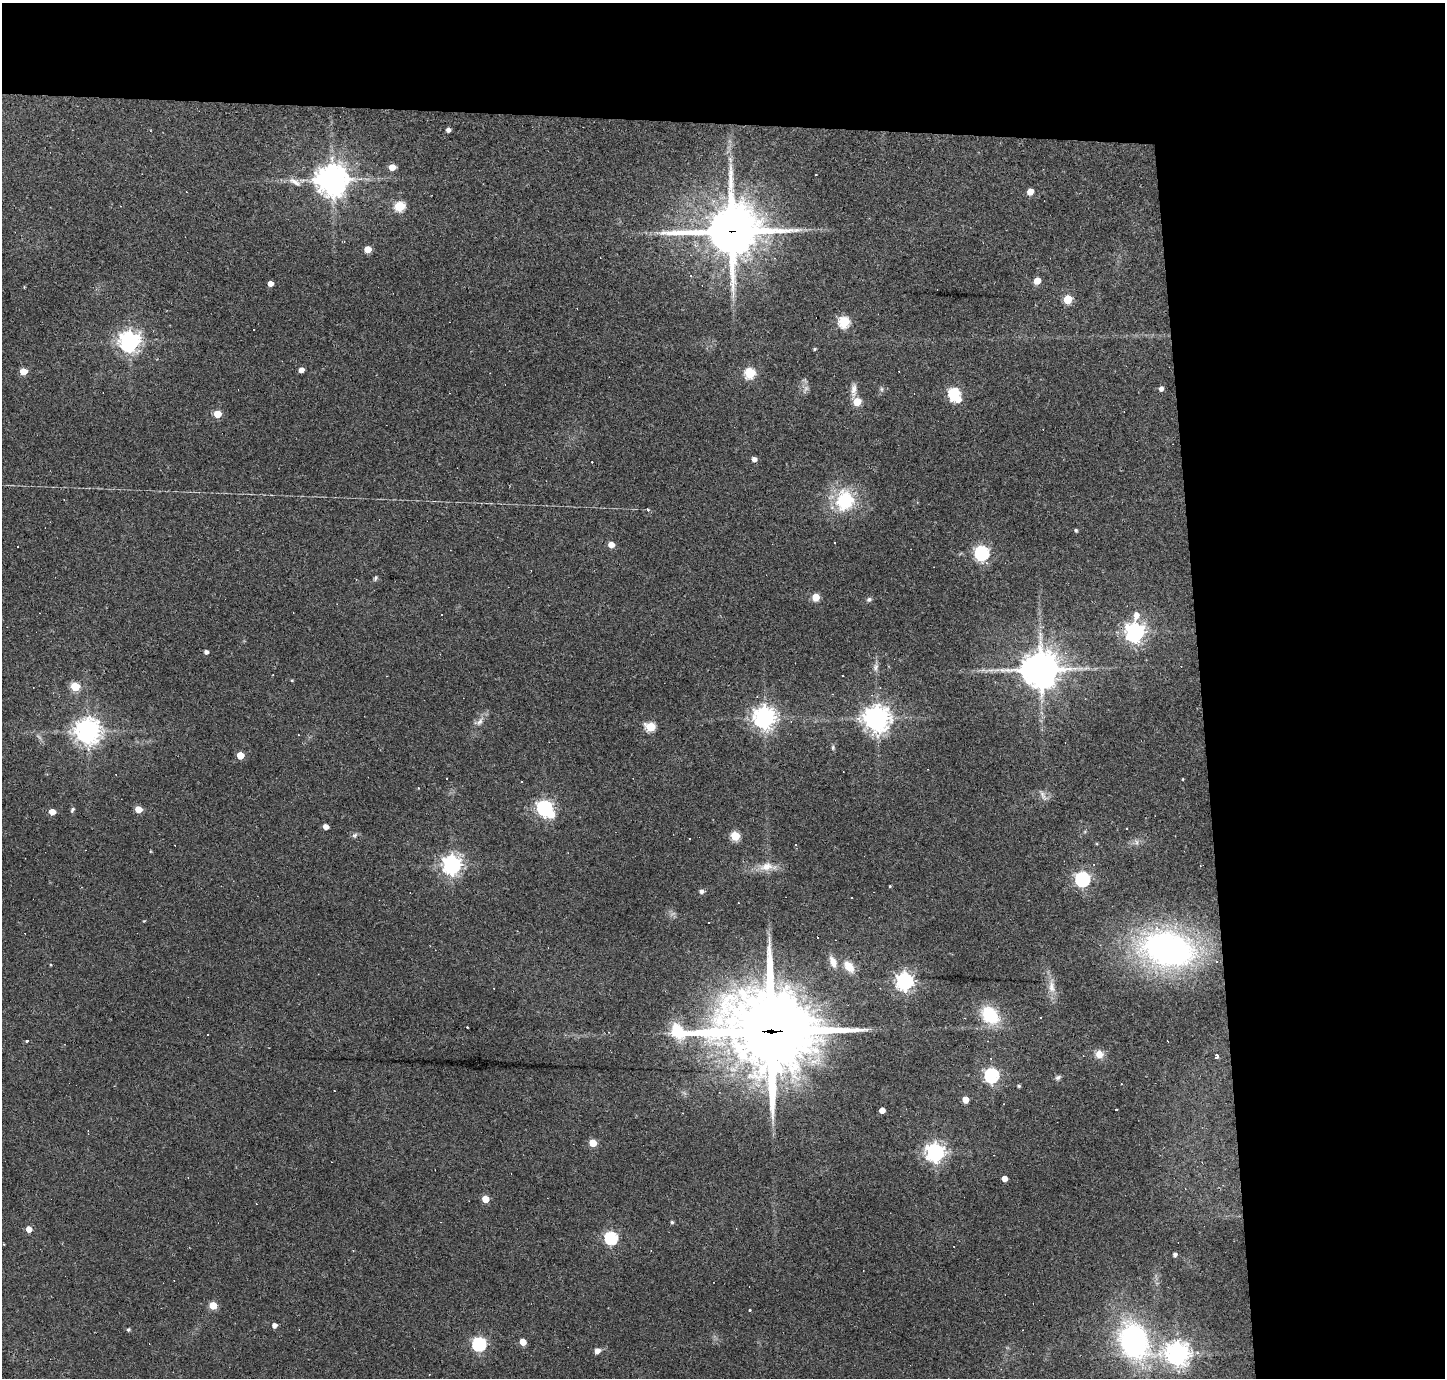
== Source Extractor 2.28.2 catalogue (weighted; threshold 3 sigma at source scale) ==
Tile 3 of 3 x 3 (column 3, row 1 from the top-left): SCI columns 2886-4328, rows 2842-4217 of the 4328 x 4305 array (HDU 1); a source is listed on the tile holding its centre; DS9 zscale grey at full resolution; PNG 1447 x 1380 px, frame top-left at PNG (2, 3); no overlay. Shown black and unused: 24% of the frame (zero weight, under 2 of 3 exposures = <1% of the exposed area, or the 3 px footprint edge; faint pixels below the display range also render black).
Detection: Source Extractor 2.28.2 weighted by HDU 2 'WHT'; one run over the whole footprint, this tile lists its part. Background 0.085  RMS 0.0059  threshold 0.0266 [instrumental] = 3 sigma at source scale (4.5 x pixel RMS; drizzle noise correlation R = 1.50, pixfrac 1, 0.05/0.05 arcsec/px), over >= 5 px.
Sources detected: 134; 2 too faint to see at this stretch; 2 inside a brighter object's white glare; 26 cosmic-ray / hot-pixel residue — not listed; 1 inside a brighter listed object's ellipse — not listed separately; the other 103 listed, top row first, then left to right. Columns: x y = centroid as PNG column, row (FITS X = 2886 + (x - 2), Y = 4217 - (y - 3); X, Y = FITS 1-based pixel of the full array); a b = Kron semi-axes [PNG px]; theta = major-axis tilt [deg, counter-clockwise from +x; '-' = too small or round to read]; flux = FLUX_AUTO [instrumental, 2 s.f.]
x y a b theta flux
448 130 4 4 - 2.4
730 160 8 4 -53 1.3
392 167 5 5 - 8.6
332 179 10 10 - 950
295 182 20 8 -29 4.7
1030 191 5 5 - 8.3
399 206 6 5 - 41
731 231 19 17 11 2900
368 249 5 5 - 9.7
691 276 4 3 - 0.49
1037 281 5 4 - 11
270 283 4 4 - 4.6
24 287 3 2 - 0.57
1068 299 5 5 - 23
844 322 6 6 - 53
129 341 7 7 - 380
814 349 4 3 - 0.83
301 370 4 4 - 3.8
23 371 5 5 - 13
750 373 5 5 - 52
1161 388 5 4 - 2.7
881 389 6 5 - 1.1
854 390 21 7 85 4.3
954 393 6 6 - 62
857 402 5 5 - 20
217 414 5 5 - 15
754 459 4 4 - 3.1
845 500 15 13 81 40
648 510 3 3 - 1.3
1076 530 4 3 - 0.98
834 543 3 3 - 1.6
611 545 5 4 - 7.3
982 553 7 6 - 140
375 578 8 5 55 1.1
816 597 5 5 - 16
869 599 7 6 - 1.4
1135 632 9 7 84 370
206 652 4 4 - 2
876 667 12 7 81 2.6
1041 669 12 12 - 1400
292 680 4 3 - 0.52
75 686 5 5 - 28
764 717 7 7 - 470
877 718 9 8 - 610
480 721 14 7 59 3.6
650 727 6 5 - 36
88 731 9 8 - 580
833 747 7 5 90 1
240 755 5 5 - 14
446 778 3 2 - 0.6
1183 779 3 2 - 0.48
418 788 4 3 - 0.45
1042 794 12 5 -56 2.4
544 808 6 6 - 180
138 809 5 5 - 11
72 810 7 4 59 1.3
52 812 5 4 - 7.5
326 827 5 4 - 4.3
355 835 8 6 40 1.6
735 836 5 5 - 32
1137 842 9 4 -82 1.4
452 865 7 7 - 320
767 867 26 11 2 9
1082 879 6 6 - 140
890 886 3 3 - 0.67
701 891 6 5 - 2.1
1168 949 53 34 -13 210
833 962 15 8 -68 5.4
51 965 4 3 - 0.48
849 966 15 9 -51 8.3
905 981 7 6 - 260
1052 986 22 9 -83 6.8
990 1015 17 13 -45 32
1040 1017 3 3 - 1.2
771 1031 41 30 -4 5700
208 1034 3 2 - 0.7
27 1041 3 3 - 2.8
1099 1054 10 9 - 5.7
1216 1057 3 3 - 4.5
991 1075 6 6 - 150
1058 1077 8 5 31 1.4
1121 1084 3 2 - 0.38
1019 1086 4 3 - 0.92
965 1100 5 5 - 8
882 1110 5 4 - 6.9
593 1143 5 5 - 16
935 1152 7 7 - 320
1004 1178 4 4 - 5.8
485 1199 5 5 - 13
672 1222 4 4 - 0.91
29 1229 5 4 - 6.4
611 1238 6 6 - 91
4 1244 2 2 - 0.5
1175 1254 4 4 - 2.1
213 1305 5 5 - 16
750 1310 3 3 - 0.92
274 1325 4 4 - 3
128 1330 4 4 - 1
1133 1341 34 26 -56 130
523 1342 5 4 - 9.3
479 1344 7 6 - 110
597 1351 6 6 - 3.2
1178 1353 8 8 - 550
Overlapping masked pixels (flux is a lower limit): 2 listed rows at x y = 731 231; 771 1031